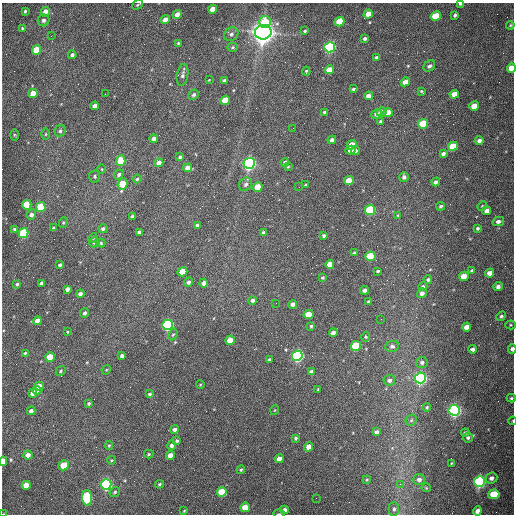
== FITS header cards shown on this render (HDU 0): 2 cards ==
NAXIS1  =                  512 /fastest changing axis
NAXIS2  =                  512 /next to fastest changing axis

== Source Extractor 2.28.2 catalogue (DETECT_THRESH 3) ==
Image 512 x 512 px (HDU 0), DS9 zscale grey, 1 PNG px = 1 image px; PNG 516 x 516 px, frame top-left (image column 1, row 512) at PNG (2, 3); each listed source drawn as its Kron ellipse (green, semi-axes under 4 px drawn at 4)
Background 1560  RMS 24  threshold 71.6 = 3 sigma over >= 5 px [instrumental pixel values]
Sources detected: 211; all 211 listed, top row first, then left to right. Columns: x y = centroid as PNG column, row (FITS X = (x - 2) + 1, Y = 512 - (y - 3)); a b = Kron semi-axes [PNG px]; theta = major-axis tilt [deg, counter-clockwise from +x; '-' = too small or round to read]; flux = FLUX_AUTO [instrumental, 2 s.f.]
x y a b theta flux
460 4 4 3 - 2.8e+03
138 5 6 4 41 2.3e+03
213 9 4 4 - 2.5e+04
25 11 3 3 - 2.1e+03
45 12 5 4 - 1.2e+04
177 14 5 4 - 1.0e+04
368 14 5 4 - 2.3e+04
455 15 4 3 - 2.9e+03
436 16 5 4 - 6.2e+04
44 20 6 6 - 4.8e+03
165 20 5 4 - 1.5e+04
265 22 6 5 - 5.5e+04
340 22 5 4 - 6.8e+04
510 25 4 3 - 1.7e+03
22 28 4 3 - 1.6e+03
305 31 3 3 - 2.2e+03
263 32 8 7 - 2.1e+06
231 34 7 6 - 5.3e+03
51 36 3 2 - 1.5e+03
365 39 4 3 - 3.8e+03
178 43 3 3 - 1.5e+03
233 47 5 4 - 2.4e+03
330 47 5 5 - 3.5e+05
37 50 5 4 - 4.4e+04
72 55 4 4 - 3.8e+03
376 57 4 4 - 2.6e+03
429 66 6 5 - 4.4e+03
511 68 5 4 - 2.1e+04
329 70 5 4 - 2.2e+04
306 71 4 3 - 1.9e+03
182 75 11 5 79 5.7e+03
209 80 3 2 - 1.1e+03
225 81 4 3 - 4.4e+03
405 82 5 4 - 1.4e+04
353 89 4 3 - 2.6e+03
421 91 4 3 - 2.0e+03
33 93 5 4 - 2.4e+04
105 94 2 2 - 8.0e+02
454 94 5 4 - 1.8e+04
194 95 5 4 - 3.5e+03
369 96 4 4 - 1.2e+04
225 100 5 4 - 3.4e+04
95 106 4 4 - 7.8e+03
474 106 5 4 - 2.7e+04
324 112 4 3 - 2.4e+03
381 112 5 4 - 7.2e+03
388 113 5 4 - 2.2e+04
376 114 5 4 - 5.3e+03
380 121 3 2 - 1.7e+03
423 124 5 4 - 6.6e+04
293 128 2 2 - 6.8e+02
60 131 6 5 - 3.9e+03
46 134 5 3 - 1.7e+03
14 135 5 3 - 1.5e+03
154 139 4 4 - 5.8e+03
332 140 4 4 - 6.1e+03
479 141 4 4 - 6.0e+03
352 145 5 4 - 2.6e+04
453 146 5 4 - 4.8e+04
350 150 5 4 - 1.3e+04
355 150 4 4 - 4.3e+03
443 153 4 3 - 4.9e+03
180 157 3 3 - 2.3e+03
121 161 5 4 - 4.5e+04
285 162 4 4 - 3.3e+03
159 163 4 4 - 1.5e+04
249 163 5 5 - 6.7e+05
288 167 3 3 - 1.4e+03
188 168 4 4 - 1.3e+04
102 169 4 3 - 1.4e+03
119 174 5 4 - 3.4e+03
95 176 6 5 - 2.7e+03
404 177 5 5 - 5.0e+03
137 179 4 4 - 2.2e+03
349 180 5 4 - 2.9e+04
436 182 4 4 - 5.3e+03
122 184 6 4 70 4.2e+04
246 184 7 6 - 5.3e+03
306 185 4 3 - 3.5e+03
258 187 5 4 - 3.7e+04
299 187 2 2 - 8.5e+02
27 205 5 4 - 7.0e+04
441 206 4 4 - 2.9e+03
482 206 5 4 - 1.8e+03
41 207 5 4 - 8.1e+04
370 210 5 5 - 1.7e+05
487 211 4 4 - 9.0e+03
31 215 5 4 - 6.2e+03
398 215 4 3 - 1.6e+03
132 216 3 3 - 2.6e+03
498 221 6 4 13 5.1e+03
63 222 5 4 - 1.8e+03
197 225 4 3 - 5.1e+03
53 228 4 3 - 1.8e+03
477 228 3 3 - 2.5e+03
14 229 4 3 - 2.4e+03
103 229 4 4 - 4.1e+03
139 232 4 3 - 5.5e+03
24 233 5 4 - 1.4e+05
263 233 4 4 - 4.3e+03
324 236 4 3 - 3.2e+03
93 238 5 4 - 2.0e+03
94 242 5 4 - 3.1e+03
101 243 4 4 - 1.8e+03
354 253 4 3 - 2.5e+03
370 256 5 4 - 6.6e+04
330 264 4 4 - 1.6e+04
60 265 4 3 - 4.5e+03
378 271 3 3 - 2.3e+03
472 271 4 4 - 3.1e+03
182 272 5 4 - 3.5e+04
490 273 4 4 - 1.2e+04
464 276 5 4 - 1.9e+04
322 278 4 4 - 2.4e+03
428 280 4 4 - 3.3e+03
189 282 5 4 - 4.6e+03
42 283 4 3 - 5.7e+03
204 283 4 4 - 6.8e+03
17 284 4 3 - 2.8e+03
498 286 5 4 - 5.6e+03
423 287 4 4 - 3.1e+03
67 289 4 4 - 6.6e+03
365 290 4 4 - 6.6e+03
422 293 5 4 - 6.9e+03
80 294 4 4 - 6.2e+03
253 300 4 4 - 5.1e+03
368 301 3 3 - 1.5e+03
276 303 2 2 - 9.8e+02
293 304 4 4 - 7.9e+03
85 313 5 4 - 4.7e+03
308 314 5 4 - 3.1e+04
501 316 5 4 - 3.0e+03
381 319 2 2 - 9.4e+02
37 321 4 4 - 1.3e+04
167 325 5 5 - 3.5e+05
510 325 5 4 - 1.9e+03
311 326 3 3 - 2.3e+03
467 327 4 4 - 1.3e+04
67 332 4 3 - 1.5e+03
333 333 4 4 - 1.1e+04
173 335 6 4 61 2.3e+03
366 337 5 4 - 2.1e+03
230 340 5 4 - 2.3e+04
356 346 5 5 - 1.0e+05
392 346 7 5 8 4.1e+03
472 349 4 4 - 5.5e+03
512 349 4 4 - 6.9e+03
25 353 4 3 - 2.1e+03
122 356 4 4 - 5.5e+03
297 356 5 5 - 4.2e+05
50 357 5 4 - 5.0e+04
270 360 4 3 - 3.5e+03
422 362 6 5 - 5.0e+03
106 370 5 3 - 1.5e+03
61 371 5 4 - 2.1e+03
311 372 4 4 - 6.1e+03
420 378 5 5 - 5.7e+05
389 380 6 5 - 5.2e+03
200 385 4 3 - 1.3e+03
39 386 4 4 - 1.6e+04
318 389 3 2 - 1.2e+03
37 390 4 4 - 1.5e+04
33 393 5 4 - 9.1e+03
150 394 3 3 - 2.8e+03
511 398 4 4 - 2.4e+03
89 404 4 4 - 3.0e+03
427 407 4 4 - 2.4e+03
275 410 5 3 - 1.3e+03
454 410 5 5 - 6.3e+05
31 411 4 4 - 5.7e+03
411 420 6 5 - 2.4e+03
513 421 4 3 - 1.5e+03
175 429 4 4 - 7.7e+03
376 432 4 4 - 6.1e+03
465 433 4 3 - 2.8e+03
468 437 5 5 - 3.5e+03
296 438 4 3 - 2.8e+03
177 441 4 3 - 2.3e+03
172 445 5 4 - 4.8e+03
109 446 4 4 - 1.8e+03
309 447 5 4 - 1.3e+04
149 454 5 4 - 1.8e+03
28 455 4 4 - 1.0e+04
170 455 4 4 - 1.4e+04
279 459 4 4 - 1.3e+04
111 460 4 4 - 1.6e+03
3 461 5 3 - 2.4e+04
451 463 3 2 - 1.1e+03
64 465 5 4 - 4.1e+04
241 470 4 3 - 2.1e+03
491 478 6 5 - 6.5e+03
367 480 4 4 - 1.6e+03
419 480 6 5 - 6.7e+03
480 482 5 5 - 5.0e+05
106 484 5 5 - 4.5e+05
159 484 4 3 - 2.3e+03
400 484 3 3 - 1.6e+03
26 485 4 4 - 2.6e+04
426 488 5 4 - 1.7e+03
115 492 5 4 - 2.5e+03
222 492 5 5 - 4.3e+04
494 494 5 5 - 4.5e+04
87 498 7 5 -87 1.7e+05
316 498 2 2 - 3.3e+03
245 507 5 4 - 3.3e+04
394 509 7 5 90 4.1e+03
284 510 4 4 - 6.2e+03
184 511 3 3 - 1.3e+03
477 511 4 4 - 5.7e+03
3 514 3 2 - 1.5e+03
279 514 6 3 0 1.7e+03
At the frame edge (FLAGS 8, measured only in part): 9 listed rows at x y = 460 4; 138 5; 511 68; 512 349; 511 398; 513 421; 3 461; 3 514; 279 514